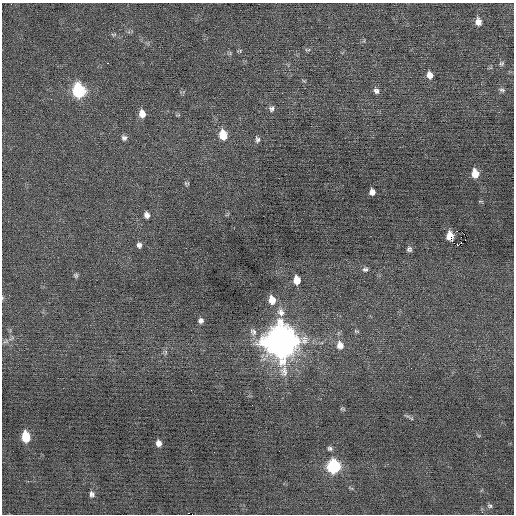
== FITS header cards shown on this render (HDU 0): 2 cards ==
NAXIS1  =                  512 / Axis length
NAXIS2  =                  512 / Axis length

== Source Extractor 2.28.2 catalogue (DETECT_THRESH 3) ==
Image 512 x 512 px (HDU 0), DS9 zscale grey, 1 PNG px = 1 image px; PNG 516 x 516 px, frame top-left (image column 1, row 512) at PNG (2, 3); no overlay
Background -0.00351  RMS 0.68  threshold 2.05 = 3 sigma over >= 5 px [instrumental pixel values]
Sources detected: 46; all 46 listed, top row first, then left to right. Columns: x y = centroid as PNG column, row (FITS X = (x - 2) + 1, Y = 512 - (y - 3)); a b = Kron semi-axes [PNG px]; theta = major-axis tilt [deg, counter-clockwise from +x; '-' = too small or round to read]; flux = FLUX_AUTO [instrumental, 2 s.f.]
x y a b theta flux
478 22 9 7 -81 320
113 34 9 4 0 85
308 50 9 3 0 66
240 51 8 4 8 60
107 63 3 2 - 83
501 63 7 5 42 94
430 75 8 6 -72 310
502 90 8 5 -10 100
79 91 9 7 -77 5200
376 91 7 6 - 160
272 109 8 7 - 140
142 114 8 7 - 420
178 115 8 3 12 47
223 135 9 7 -77 960
124 138 7 7 - 140
257 139 8 5 -80 120
475 173 7 6 - 690
186 183 6 5 - 69
372 192 6 5 - 260
480 201 5 3 - 46
147 215 7 6 - 200
450 236 9 6 -75 760
139 245 6 5 - 150
458 245 3 2 - 9500
409 249 7 6 - 120
365 269 8 6 11 110
76 275 6 6 - 88
297 280 7 6 - 580
272 300 9 7 -75 500
281 312 11 9 -66 300
201 320 6 5 - 150
356 331 7 4 -18 71
253 332 11 9 -71 230
6 341 10 6 19 140
281 341 13 12 - 81000
340 345 10 9 - 380
165 352 9 4 82 95
411 368 2 2 - 45
343 409 8 4 -25 59
409 417 14 3 -29 79
26 437 8 6 -81 1500
158 443 6 5 - 240
330 448 6 5 - 100
333 467 8 8 - 5100
92 494 7 6 - 140
490 506 7 5 -28 89